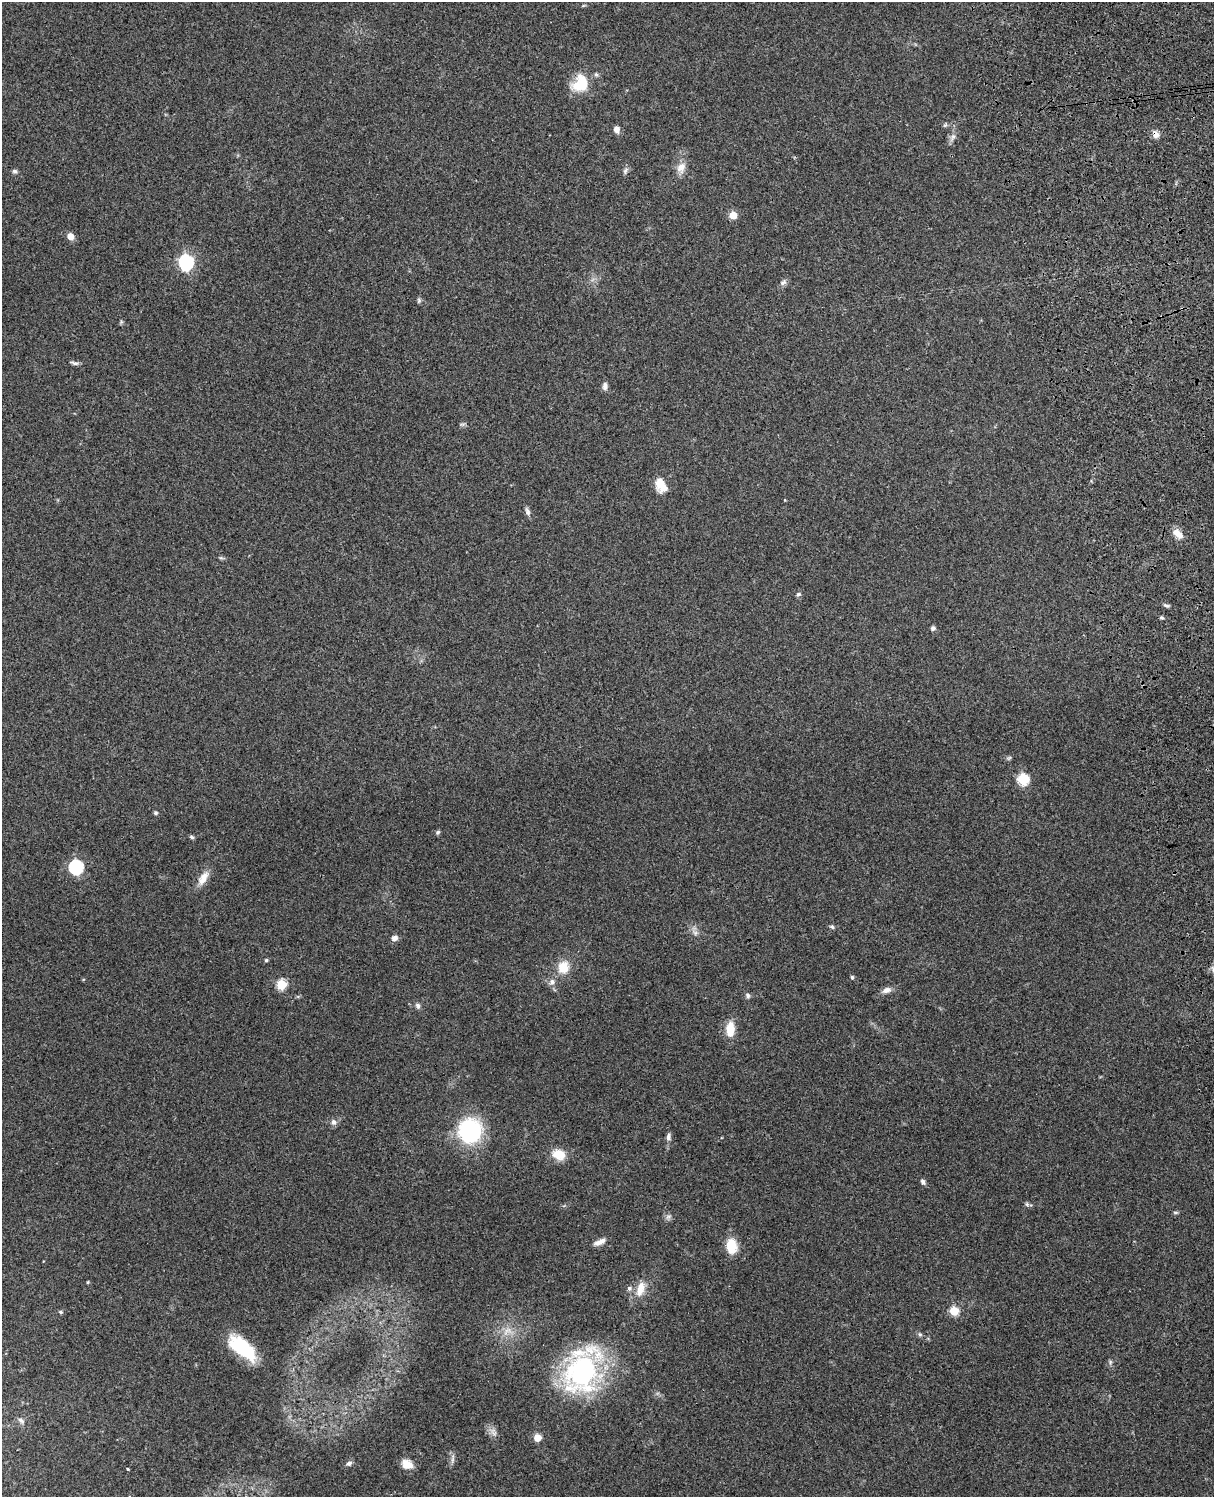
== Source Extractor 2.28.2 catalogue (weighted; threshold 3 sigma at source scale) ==
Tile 6 of 4 x 3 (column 2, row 2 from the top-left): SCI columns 1332-2543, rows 1661-3155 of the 5088 x 4928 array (HDU 1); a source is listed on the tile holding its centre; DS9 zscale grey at full resolution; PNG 1216 x 1499 px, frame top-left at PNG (2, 2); no overlay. Shown black and unused: <1% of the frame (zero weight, under 3 of 4 exposures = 6% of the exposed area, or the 3 px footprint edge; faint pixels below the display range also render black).
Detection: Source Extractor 2.28.2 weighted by HDU 2 'WHT'; one run over the whole footprint, this tile lists its part. Background 0.216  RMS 0.0084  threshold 0.0376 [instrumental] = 3 sigma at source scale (4.5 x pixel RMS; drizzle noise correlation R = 1.50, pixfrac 1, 0.05/0.05 arcsec/px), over >= 5 px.
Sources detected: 72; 4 inside a brighter listed object's ellipse — not listed separately; the other 68 listed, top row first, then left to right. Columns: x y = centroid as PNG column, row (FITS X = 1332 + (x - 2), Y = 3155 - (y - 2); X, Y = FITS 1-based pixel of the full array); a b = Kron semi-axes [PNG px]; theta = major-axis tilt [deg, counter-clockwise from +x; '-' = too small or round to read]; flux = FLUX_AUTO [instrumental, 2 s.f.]
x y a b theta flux
580 85 24 16 18 21
945 125 7 4 44 1.2
616 129 7 6 - 5
1156 134 10 8 -65 4.8
953 137 10 6 68 3.2
681 167 14 11 59 7.6
15 171 6 6 - 1.9
625 171 10 6 63 2.2
733 215 5 5 - 20
70 236 5 5 - 12
186 262 7 6 - 170
783 282 11 7 35 2.8
419 300 7 5 -90 1.5
74 363 11 4 -15 2.1
605 386 10 6 90 3.6
662 486 15 13 -2 11
785 500 4 3 - 0.58
527 511 12 6 -69 2.7
1178 533 13 8 -44 8
221 558 6 4 -18 1.2
798 594 6 6 - 1.6
1166 605 9 4 -11 1.7
1161 618 7 3 -9 1.2
933 628 6 6 - 1.9
1023 779 6 6 - 73
156 813 5 4 - 1.6
438 832 6 5 - 1.4
191 837 6 4 -32 1.6
76 867 6 6 - 140
203 878 21 9 59 9.4
832 927 6 5 - 1.5
695 933 7 6 - 2.6
394 938 7 6 - 3.9
266 960 4 4 - 1.1
563 967 12 10 83 16
852 977 5 4 - 1.2
552 982 9 7 48 3.8
281 985 5 5 - 49
886 990 12 7 17 4.6
748 995 7 6 - 2
418 1006 7 6 - 2.3
730 1029 13 8 86 17
334 1122 8 7 - 3.3
470 1131 15 15 - 120
668 1137 10 6 -88 3
559 1154 16 12 -20 13
923 1182 8 5 -59 2.2
1027 1204 6 5 - 1.6
1175 1212 7 3 0 1.2
668 1217 9 5 29 2.3
599 1242 16 6 23 5.2
731 1246 17 12 -85 17
88 1282 4 3 - 0.95
641 1288 18 11 64 12
954 1311 5 5 - 40
60 1312 5 4 - 1.5
507 1331 16 8 34 7.6
920 1334 6 5 - 1.5
242 1348 32 14 -40 41
1110 1362 7 4 72 1.4
582 1371 52 33 70 150
21 1420 9 5 -38 2.4
493 1432 14 7 -53 4.6
537 1438 5 5 - 19
453 1459 13 4 80 2.5
349 1463 8 6 30 2.4
407 1464 13 10 -24 9.4
128 1469 3 3 - 0.67
Overlapping masked pixels (flux is a lower limit): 1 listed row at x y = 1156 134